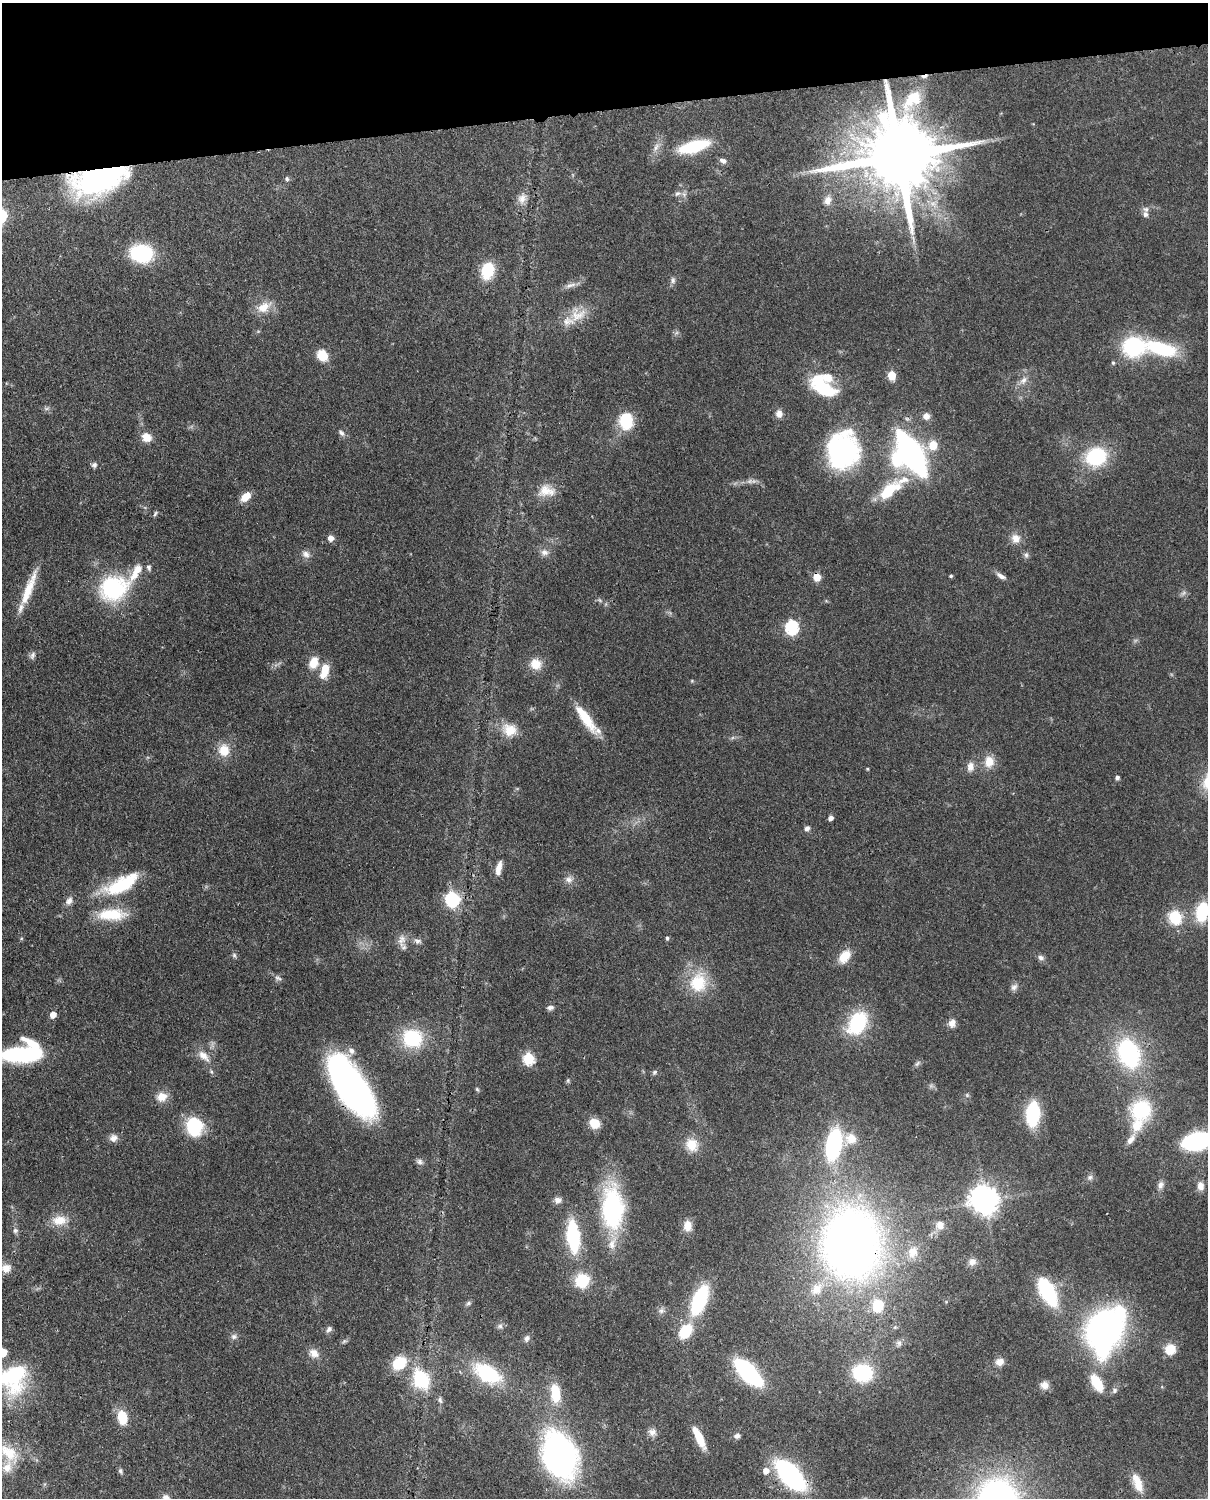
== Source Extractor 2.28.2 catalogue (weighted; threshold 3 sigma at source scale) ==
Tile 3 of 4 x 3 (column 3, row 1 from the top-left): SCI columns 2500-3705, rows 3149-4644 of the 5001 x 4910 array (HDU 1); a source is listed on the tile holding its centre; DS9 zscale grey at full resolution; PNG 1210 x 1500 px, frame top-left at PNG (2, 3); no overlay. Shown black and unused: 7% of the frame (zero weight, under 3 of 4 exposures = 7% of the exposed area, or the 3 px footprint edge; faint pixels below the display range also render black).
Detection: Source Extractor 2.28.2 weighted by HDU 2 'WHT'; one run over the whole footprint, this tile lists its part. Background 0.107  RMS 0.0042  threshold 0.0188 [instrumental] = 3 sigma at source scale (4.5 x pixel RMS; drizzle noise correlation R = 1.50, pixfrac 1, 0.05/0.05 arcsec/px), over >= 5 px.
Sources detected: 186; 4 too faint to see at this stretch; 3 inside a brighter object's white glare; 1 cosmic-ray / hot-pixel residue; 1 long thin detection or spike segment (spike, bleed or trail) — not listed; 13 inside a brighter listed object's ellipse — not listed separately; the other 164 listed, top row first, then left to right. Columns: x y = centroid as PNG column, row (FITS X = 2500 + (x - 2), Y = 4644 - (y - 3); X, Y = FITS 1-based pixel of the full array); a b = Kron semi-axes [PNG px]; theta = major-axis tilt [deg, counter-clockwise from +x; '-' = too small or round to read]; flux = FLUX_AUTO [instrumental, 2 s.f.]
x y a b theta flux
912 100 31 17 45 14
694 146 26 9 16 31
656 147 15 7 65 2.8
898 156 23 18 6 6300
723 161 9 6 -17 1.7
100 178 56 26 17 100
287 179 7 6 - 0.87
678 193 10 6 22 1.6
522 198 14 11 65 3.4
828 200 12 9 71 3
1146 209 9 8 - 1.7
142 254 21 15 -3 34
487 271 17 12 76 16
673 280 9 7 -87 1.4
570 285 18 5 17 2.5
264 307 20 12 28 6.8
578 315 26 20 27 9
1134 346 26 21 6 33
1162 349 29 12 -15 32
322 355 13 11 -52 7.1
1113 363 5 5 - 0.67
892 375 5 5 - 14
1023 380 12 8 61 2.9
823 387 33 16 -37 26
779 414 10 9 - 2.4
926 416 8 8 - 2.7
626 421 17 14 -82 17
341 433 10 6 -48 1.4
146 437 11 9 -30 4.9
933 445 6 6 - 14
843 451 35 29 88 75
911 453 31 13 -60 160
1096 457 19 16 24 32
94 465 7 7 - 1.2
889 490 28 14 49 16
546 491 24 15 -3 7.1
245 497 12 8 42 5.1
155 513 8 4 56 0.74
331 538 6 5 - 2.6
1015 538 13 12 - 3.9
544 552 11 8 -10 2.5
306 554 12 9 -26 2.3
1026 555 8 6 -78 1.2
149 568 8 6 -69 1.1
951 576 4 4 - 0.68
1001 576 13 6 -30 2.2
817 577 5 5 - 9.4
29 588 48 9 69 11
113 588 29 25 21 44
600 600 8 3 -45 0.73
792 627 7 6 - 63
32 655 10 7 64 1.4
314 663 15 11 68 6.1
536 664 13 13 - 6.5
325 671 17 8 73 7.9
692 681 6 4 -19 0.46
586 718 36 10 -55 14
509 730 20 16 -15 8.4
224 750 16 14 -78 7.2
989 762 16 13 80 6.1
970 767 14 9 82 3.2
867 769 4 3 - 0.48
1117 777 4 4 - 1.3
831 818 5 4 - 2.1
807 828 7 6 - 1.5
499 868 18 7 77 3.6
569 879 10 9 - 2.4
121 884 45 17 27 25
452 899 7 6 - 77
69 901 11 8 56 2.3
1202 912 20 13 76 20
111 914 34 13 1 15
1175 917 12 11 - 16
667 938 4 4 - 0.85
401 940 18 10 88 3.3
417 941 11 7 -15 1.5
234 955 7 6 - 0.94
844 956 16 10 53 7.6
1041 958 9 7 -17 1.4
278 978 11 7 -27 1.4
698 982 30 24 77 17
1014 987 10 8 48 1.7
550 1008 9 6 10 1.3
53 1014 5 5 - 4.4
857 1023 23 16 57 32
952 1023 11 8 69 2.6
412 1038 22 20 -18 25
351 1051 10 8 -45 2
1129 1053 20 14 -69 70
22 1054 40 14 3 50
204 1056 20 10 -44 4.7
529 1059 6 6 - 39
917 1063 10 6 45 1.1
654 1072 9 5 45 0.92
568 1080 6 5 - 0.66
351 1086 55 21 -57 180
477 1089 6 5 - 0.63
967 1095 7 4 -46 0.65
162 1097 14 12 14 4.8
1141 1110 22 21 - 30
1033 1114 18 10 87 35
595 1123 10 8 -30 8.7
194 1127 15 13 -76 29
113 1138 10 9 - 2.3
851 1139 16 14 21 6.6
1131 1139 18 7 55 3.6
1197 1141 18 10 14 85
834 1144 27 13 79 53
692 1145 15 14 - 8.1
419 1162 9 7 -5 1.4
1090 1177 8 7 - 1.4
1161 1185 10 8 70 2.1
1200 1186 11 8 -82 3.1
558 1200 10 8 7 2.2
985 1200 9 8 - 500
613 1208 50 24 -88 53
59 1220 20 13 3 7
940 1225 11 11 - 3.7
688 1226 12 9 -87 4.7
15 1230 7 7 - 1.2
573 1236 25 10 -85 42
854 1236 74 61 88 320
972 1262 11 9 35 2.6
6 1268 12 10 24 3.6
582 1280 11 11 - 19
1047 1291 21 9 -62 59
699 1300 26 11 68 42
468 1303 7 5 23 0.93
878 1306 16 13 89 12
661 1311 9 7 24 1.5
500 1326 7 6 - 1.1
895 1327 5 5 - 0.66
329 1329 10 7 50 1.4
685 1331 14 10 54 17
1105 1331 44 29 69 160
234 1336 9 7 -14 1.5
527 1338 9 6 77 1.3
344 1341 8 5 25 0.82
899 1343 10 7 -72 1.5
1170 1349 11 10 - 7.4
314 1353 13 10 -33 3.9
1000 1362 10 9 - 3.1
399 1363 17 14 39 13
748 1372 21 9 -45 77
862 1373 18 15 -5 30
488 1374 22 13 -30 37
13 1377 37 31 65 45
421 1379 21 15 -59 24
1097 1383 19 9 -60 13
1044 1385 11 10 - 3
1114 1390 8 7 - 1.2
555 1393 20 10 -85 13
440 1400 9 5 -74 1.2
122 1417 14 10 -78 10
652 1432 11 9 -25 2.3
737 1436 8 7 - 1.5
699 1437 24 7 -64 10
9 1453 31 17 -43 12
559 1455 41 27 -68 140
766 1470 7 7 - 3.8
120 1471 7 5 -78 0.95
790 1475 27 14 -49 83
1137 1483 25 10 -69 7
166 1498 11 9 -63 3
Overlapping masked pixels (flux is a lower limit): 6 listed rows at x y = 898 156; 100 178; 817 577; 351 1086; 854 1236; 790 1475
Isophote crosses this tile's border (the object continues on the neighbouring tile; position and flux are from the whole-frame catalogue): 5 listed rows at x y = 1202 912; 22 1054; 1197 1141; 13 1377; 166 1498